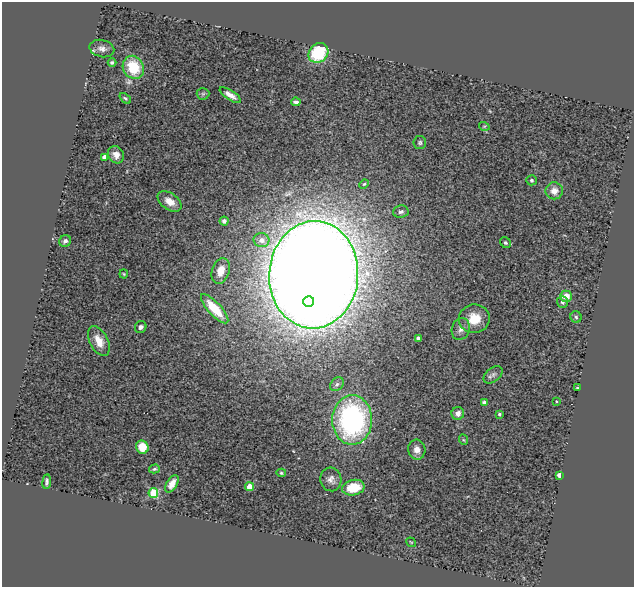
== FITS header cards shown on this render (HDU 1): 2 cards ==
NAXIS1  =                  632
NAXIS2  =                  585

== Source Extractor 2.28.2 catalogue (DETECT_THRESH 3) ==
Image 632 x 585 px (HDU 1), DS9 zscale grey, 1 PNG px = 1 image px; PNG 636 x 589 px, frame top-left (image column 1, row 585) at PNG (2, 2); each listed source drawn as its Kron ellipse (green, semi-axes under 4 px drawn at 4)
Background 0.943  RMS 0.14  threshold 0.419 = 3 sigma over >= 5 px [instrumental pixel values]
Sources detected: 55; all 55 listed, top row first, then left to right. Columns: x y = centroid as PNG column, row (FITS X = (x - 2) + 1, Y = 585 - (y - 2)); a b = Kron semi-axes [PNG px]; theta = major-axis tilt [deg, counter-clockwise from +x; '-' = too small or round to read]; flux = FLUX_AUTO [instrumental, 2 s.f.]
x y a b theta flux
102 49 12 8 -13 52
318 53 11 9 44 520
112 62 4 3 - 18
133 67 12 10 -61 310
203 94 6 6 - 14
230 95 12 5 -33 65
125 98 6 4 -40 14
296 102 5 3 - 24
484 126 5 3 - 8.5
420 143 6 6 - 18
116 155 9 7 -52 55
104 157 4 4 - 56
531 180 5 5 - 17
364 184 5 4 - 11
554 191 8 8 - 70
169 201 13 8 -35 93
401 212 8 6 8 25
224 221 4 4 - 34
261 240 8 7 - 71
65 241 6 5 - 26
505 243 6 5 - 15
221 271 13 8 73 100
124 274 4 4 - 9.5
314 275 54 44 86 41000
566 296 6 5 - 110
309 302 5 5 - 550
562 302 6 5 - 21
215 309 19 6 -47 270
576 317 6 5 - 19
474 319 15 14 - 180
141 327 6 5 - 28
461 329 11 9 72 53
418 338 4 3 - 31
99 341 16 9 -63 120
493 375 11 6 38 32
337 384 8 6 44 21
577 388 3 2 - 10
556 401 2 2 - 9
484 403 4 3 - 21
458 413 6 6 - 57
499 414 3 3 - 14
352 420 25 20 90 1900
464 440 5 3 - 8.1
142 447 7 6 - 160
417 450 10 8 -77 59
154 469 5 4 - 15
281 473 5 4 - 12
559 475 4 3 - 110
331 479 12 10 -76 56
47 482 7 4 84 25
172 484 9 5 59 68
250 487 4 4 - 160
353 488 11 7 12 270
153 493 5 5 - 560
411 542 5 3 - 7.8